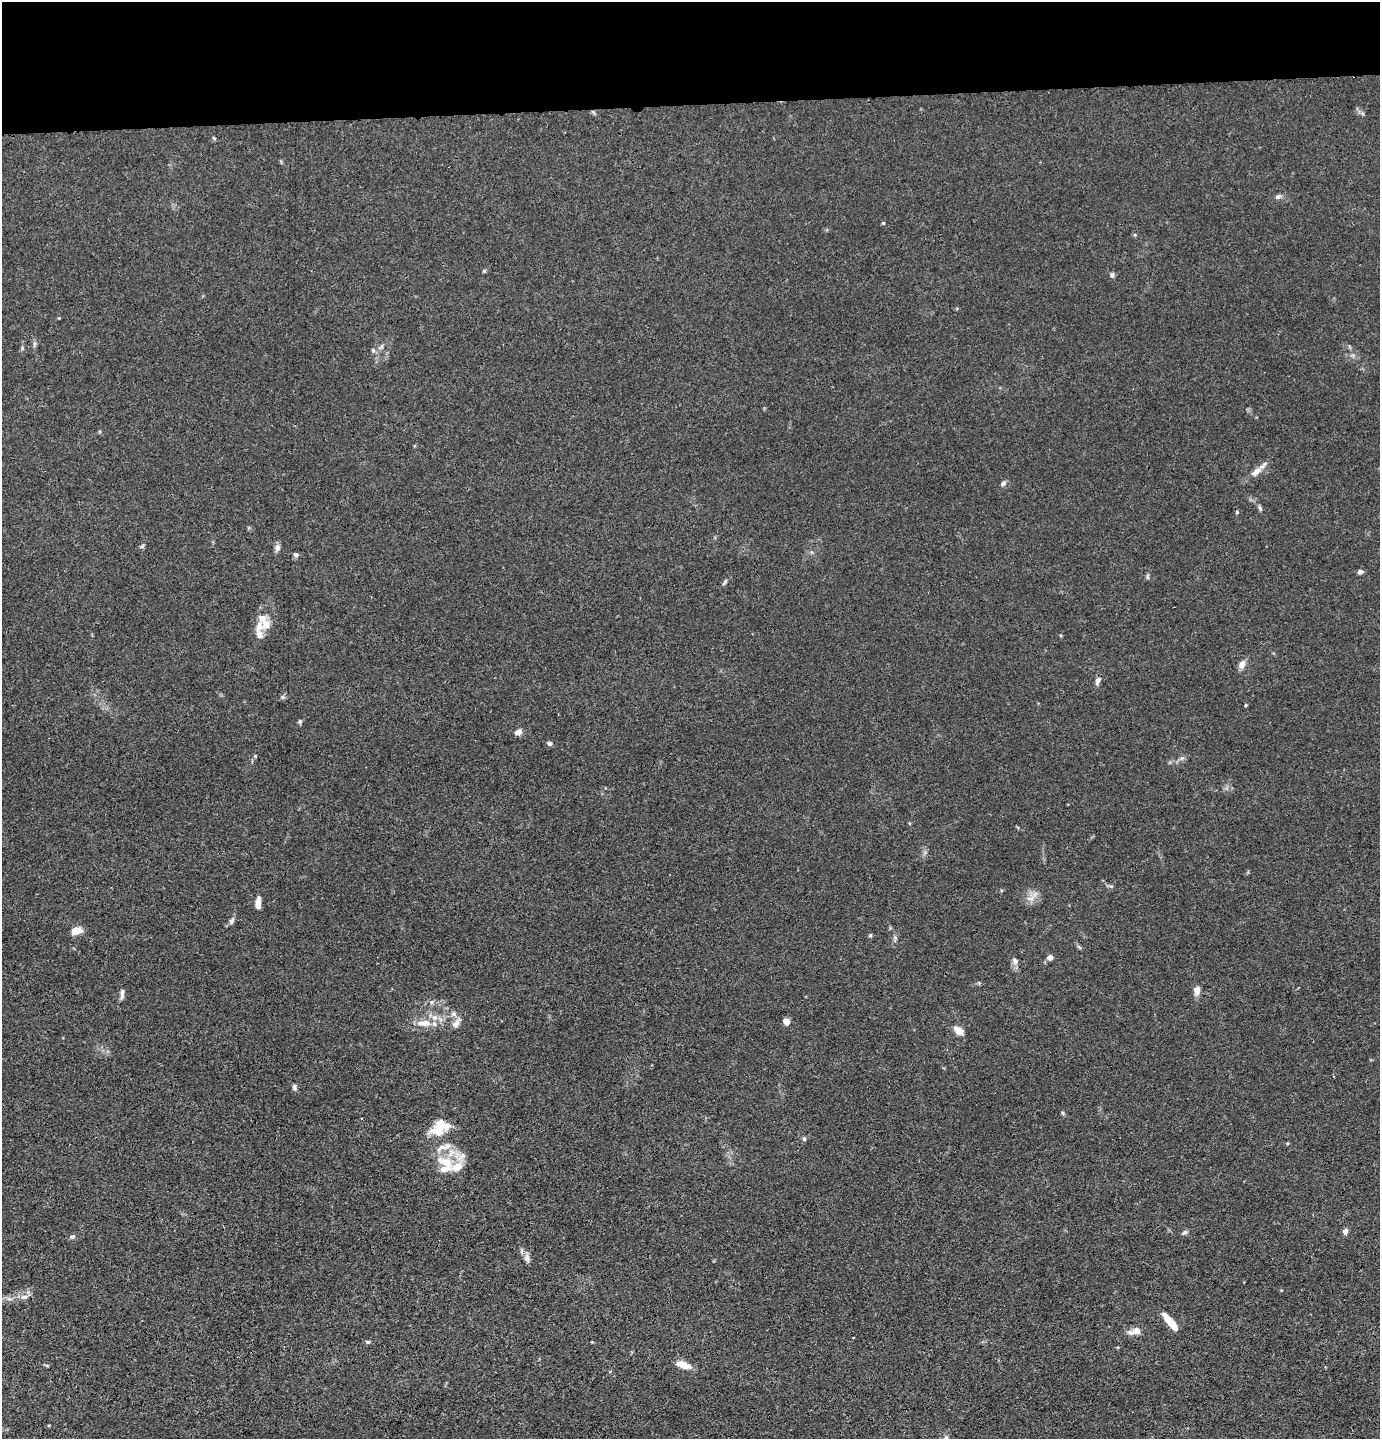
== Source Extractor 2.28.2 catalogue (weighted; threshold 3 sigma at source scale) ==
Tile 2 of 3 x 3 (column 2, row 1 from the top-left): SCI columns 1475-2852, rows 2895-4331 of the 4327 x 4353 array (HDU 1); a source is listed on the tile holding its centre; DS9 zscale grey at full resolution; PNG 1382 x 1441 px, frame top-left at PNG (2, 2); no overlay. Shown black and unused: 7% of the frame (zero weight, under 3 of 4 exposures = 3% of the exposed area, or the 3 px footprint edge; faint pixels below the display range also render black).
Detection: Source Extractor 2.28.2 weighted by HDU 2 'WHT'; one run over the whole footprint, this tile lists its part. Background 0.0142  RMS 0.0028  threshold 0.0124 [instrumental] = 3 sigma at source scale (4.5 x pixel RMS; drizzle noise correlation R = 1.50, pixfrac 1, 0.05/0.05 arcsec/px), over >= 5 px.
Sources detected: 72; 1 cosmic-ray / hot-pixel residue — not listed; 12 inside a brighter listed object's ellipse — not listed separately; the other 59 listed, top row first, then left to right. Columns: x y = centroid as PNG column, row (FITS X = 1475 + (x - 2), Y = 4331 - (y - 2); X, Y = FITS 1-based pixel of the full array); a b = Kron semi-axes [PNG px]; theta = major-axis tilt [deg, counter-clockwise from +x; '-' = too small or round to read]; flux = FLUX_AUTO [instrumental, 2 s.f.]
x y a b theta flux
214 138 5 3 - 0.3
1278 197 8 6 5 0.78
883 223 4 4 - 0.26
1135 235 5 4 - 0.33
484 271 5 4 - 0.35
1112 275 7 5 89 0.68
34 344 9 4 78 0.56
373 350 6 5 - 0.46
1256 471 17 7 41 2.2
1003 483 7 6 - 0.79
1260 508 8 5 -69 0.59
1237 512 5 5 - 0.38
142 546 7 4 45 0.43
277 548 9 7 82 1.1
296 555 7 5 -26 0.62
1360 572 7 5 11 0.81
1148 576 8 4 -82 0.43
725 582 11 4 57 0.53
259 625 18 14 -87 3.3
1242 664 11 8 59 1.6
1098 680 10 6 66 1.1
282 697 6 5 - 0.5
1246 705 4 4 - 0.29
300 722 6 5 - 0.45
518 732 10 7 29 1.3
549 743 6 5 - 0.69
255 756 5 4 - 0.29
1030 898 13 6 11 1.7
258 903 13 5 87 1.9
231 921 10 6 61 0.87
77 930 11 7 12 3.3
870 935 5 4 - 0.39
895 938 6 5 - 0.56
1079 947 7 4 -45 0.44
1050 957 5 4 - 1.9
1015 961 10 7 -59 1
1197 991 11 8 86 1.5
122 994 14 5 84 1.1
786 1021 7 6 - 1.8
424 1023 20 9 1 3.8
456 1023 13 7 54 1.6
958 1031 12 7 -41 2.4
294 1087 7 5 -73 0.7
1063 1113 6 4 -71 0.36
438 1131 24 15 -2 5.5
804 1139 5 5 - 0.48
447 1146 15 9 26 2.3
446 1162 27 13 -20 6.5
1345 1231 7 6 - 0.96
1184 1232 8 5 39 0.61
72 1237 6 6 - 0.59
527 1258 12 7 -75 1.2
24 1297 11 6 7 1.3
1170 1322 20 6 -51 5.5
1135 1331 18 8 11 2.3
368 1342 6 4 20 0.4
46 1365 6 4 -18 0.31
683 1365 15 6 -19 3.8
946 1438 10 7 57 1.1
Isophote crosses this tile's border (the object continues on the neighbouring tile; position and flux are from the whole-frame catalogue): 1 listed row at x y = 946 1438